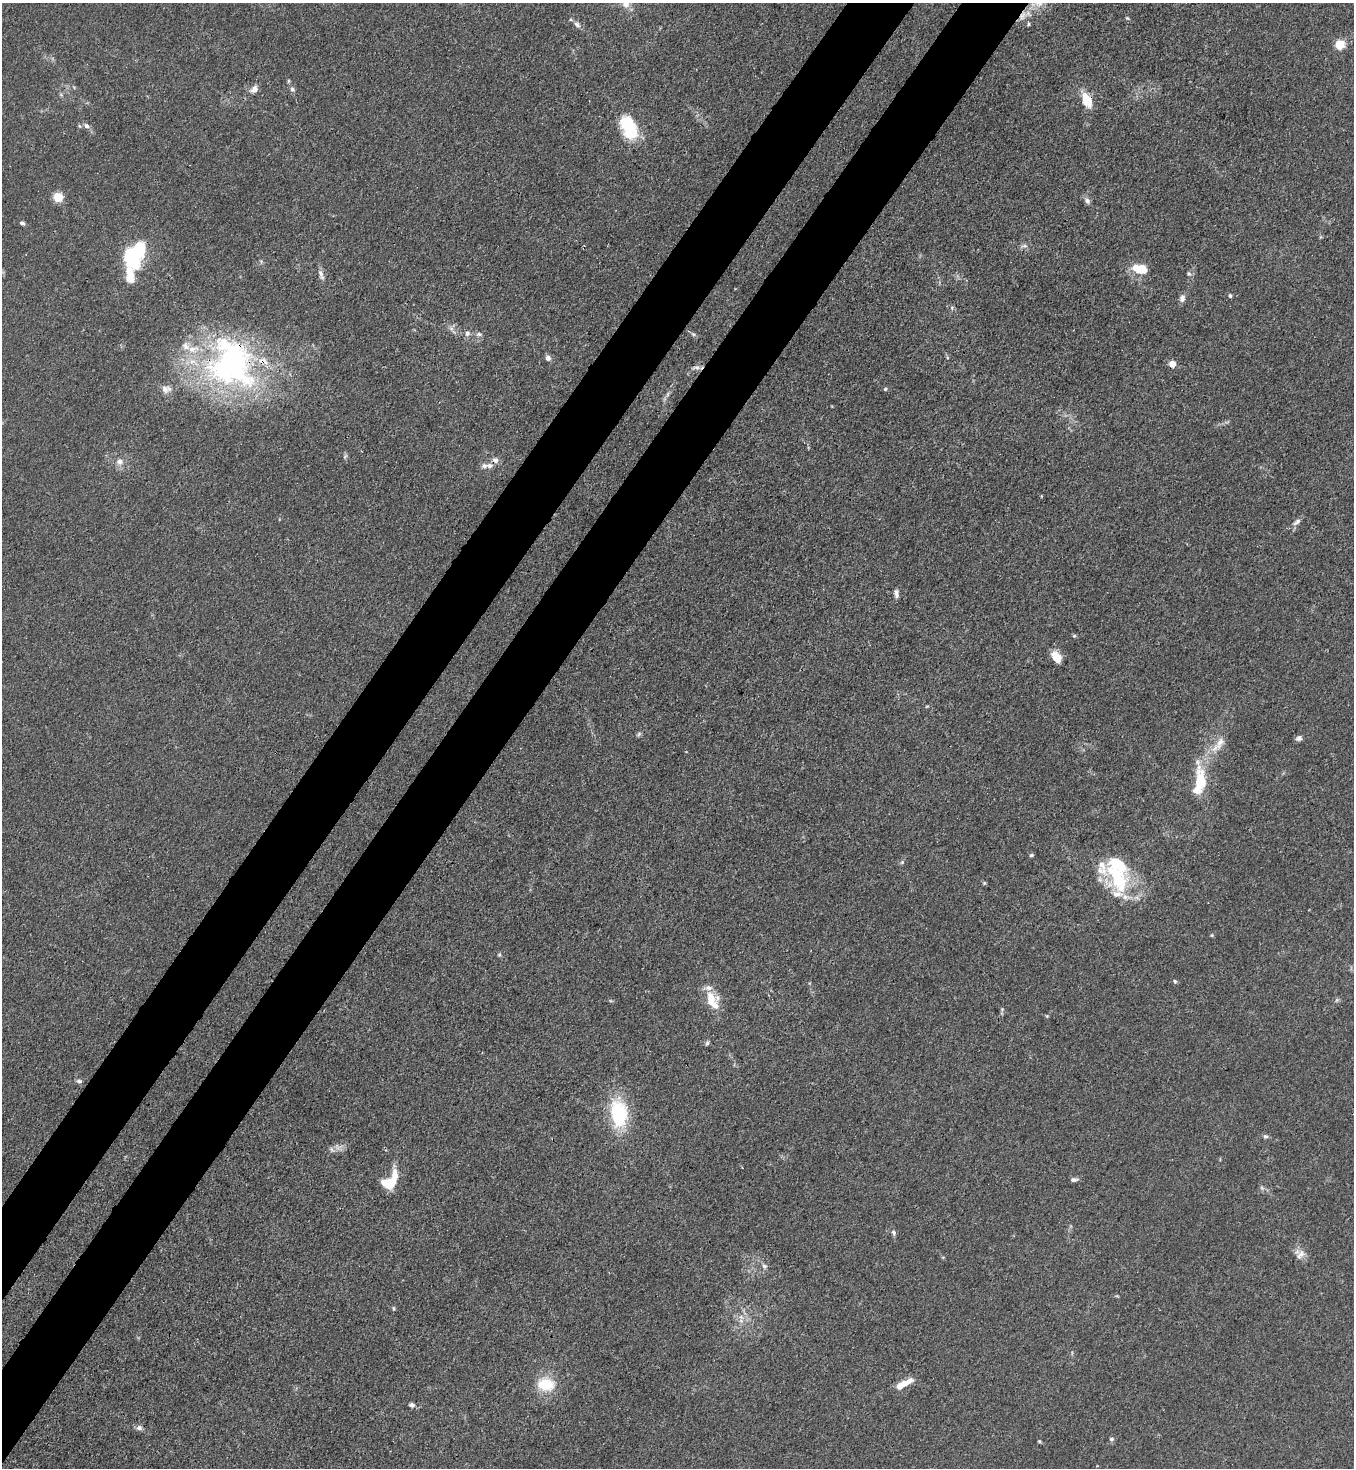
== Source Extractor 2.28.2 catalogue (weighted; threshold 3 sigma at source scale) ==
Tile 7 of 4 x 4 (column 3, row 2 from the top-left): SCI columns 3071-4422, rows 2989-4454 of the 6001 x 5978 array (HDU 1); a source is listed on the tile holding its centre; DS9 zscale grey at full resolution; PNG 1356 x 1470 px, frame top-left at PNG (2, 3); no overlay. Shown black and unused: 9% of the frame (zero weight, under 3 of 4 exposures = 7% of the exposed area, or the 3 px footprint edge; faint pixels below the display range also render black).
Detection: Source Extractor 2.28.2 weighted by HDU 2 'WHT'; one run over the whole footprint, this tile lists its part. Background 0.0197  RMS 0.0025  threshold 0.0114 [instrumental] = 3 sigma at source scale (4.5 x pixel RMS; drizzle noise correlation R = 1.50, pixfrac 1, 0.05/0.05 arcsec/px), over >= 5 px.
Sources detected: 96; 1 inside a brighter object's white glare — not listed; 16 inside a brighter listed object's ellipse — not listed separately; the other 79 listed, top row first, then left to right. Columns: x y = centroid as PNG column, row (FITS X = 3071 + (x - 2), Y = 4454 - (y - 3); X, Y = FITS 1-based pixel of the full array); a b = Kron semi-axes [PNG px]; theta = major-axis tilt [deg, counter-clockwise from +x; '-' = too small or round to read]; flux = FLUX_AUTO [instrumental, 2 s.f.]
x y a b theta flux
1039 3 14 10 27 2.6
626 4 14 11 70 2.7
1022 16 15 8 64 2.4
1127 18 6 4 -43 0.32
577 24 9 7 -34 0.98
1028 24 5 4 - 0.36
1340 44 9 8 - 4.5
288 81 6 3 71 0.29
254 89 11 8 43 1.4
292 89 7 5 -17 0.59
61 95 6 4 -19 0.35
1087 100 16 9 -65 6.2
86 126 9 7 -30 1
628 127 30 17 -64 12
58 197 5 5 - 14
1087 201 9 7 -52 0.96
22 223 7 4 -25 0.57
1024 246 10 4 0 0.68
131 258 15 9 -64 20
1140 269 16 9 -10 6.6
130 274 21 9 -80 5.8
1189 274 7 6 - 0.57
321 275 15 6 -73 1.2
1230 296 5 4 - 0.43
1182 298 9 6 81 1.3
952 308 6 3 -73 0.36
688 331 4 3 - 0.27
467 333 7 7 - 1.1
479 334 9 6 -1 0.77
548 358 7 6 - 1.1
230 362 70 63 89 74
1172 364 5 4 - 4.3
696 367 11 6 9 1.1
166 389 14 10 1 1.9
885 389 5 4 - 0.39
668 394 8 4 71 0.56
345 456 7 4 37 0.38
495 460 8 7 - 1.3
119 462 9 8 - 1.6
484 466 11 7 11 1.1
1297 522 12 6 38 1.1
896 593 10 5 -84 1
1074 636 5 5 - 0.34
1056 657 12 8 -54 4.4
927 706 6 3 19 0.26
639 734 8 5 50 0.48
1299 738 7 6 - 0.82
1220 743 23 10 62 3.6
1201 781 31 11 -86 11
1031 855 5 4 - 0.44
902 862 6 5 - 0.46
1117 876 47 23 -59 19
984 883 5 4 - 0.32
1212 935 5 4 - 0.28
499 955 5 5 - 0.35
1175 981 5 4 - 0.42
1337 1000 6 5 - 0.48
712 1001 26 13 -65 5.8
1002 1009 5 4 - 0.3
1047 1016 5 4 - 0.3
707 1043 7 5 54 0.44
79 1081 7 6 - 0.7
619 1113 30 17 -83 19
1265 1136 7 6 - 0.63
332 1150 9 6 -59 0.71
1074 1180 10 5 3 0.73
391 1182 13 10 28 7.4
1262 1188 6 5 - 0.51
894 1233 8 5 -61 0.65
1300 1255 16 10 49 2
764 1266 8 6 -53 0.8
393 1308 6 4 -75 0.36
741 1321 7 6 - 1
546 1384 21 16 -8 8
901 1385 16 6 26 3.7
412 1405 8 6 -13 0.73
139 1428 8 6 -15 0.94
1111 1439 6 6 - 0.58
1039 1441 5 4 - 0.31
Overlapping masked pixels (flux is a lower limit): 4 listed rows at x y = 1022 16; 1087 100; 230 362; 495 460
Isophote crosses this tile's border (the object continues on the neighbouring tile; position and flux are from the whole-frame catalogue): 2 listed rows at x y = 1039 3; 626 4